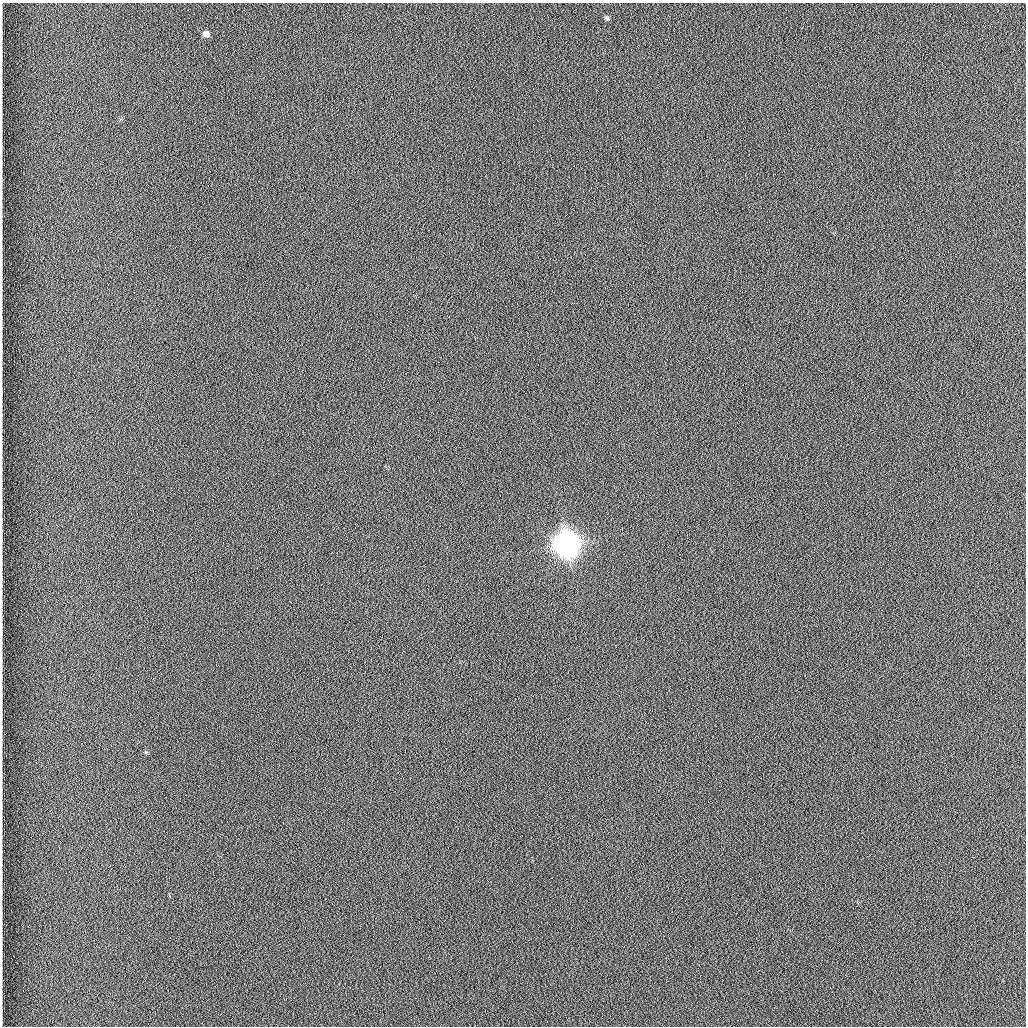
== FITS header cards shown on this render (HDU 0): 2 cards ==
NAXIS1  =                 1024 /fastest changing axis
NAXIS2  =                 1024 /next to fastest changing axis

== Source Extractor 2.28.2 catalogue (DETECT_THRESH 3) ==
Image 1024 x 1024 px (HDU 0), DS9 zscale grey, 1 PNG px = 1 image px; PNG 1028 x 1028 px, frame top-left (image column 1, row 1024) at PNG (2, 3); no overlay
Background 1270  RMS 6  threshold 17.9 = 3 sigma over >= 5 px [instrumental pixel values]
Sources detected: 4; all 4 listed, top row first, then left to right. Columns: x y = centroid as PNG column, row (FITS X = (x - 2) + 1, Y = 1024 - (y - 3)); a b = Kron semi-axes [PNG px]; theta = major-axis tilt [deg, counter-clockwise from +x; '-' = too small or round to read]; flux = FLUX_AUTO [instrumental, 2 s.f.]
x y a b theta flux
607 18 6 5 - 630
206 34 6 6 - 2500
567 544 9 8 - 720000
631 994 2 2 - 280